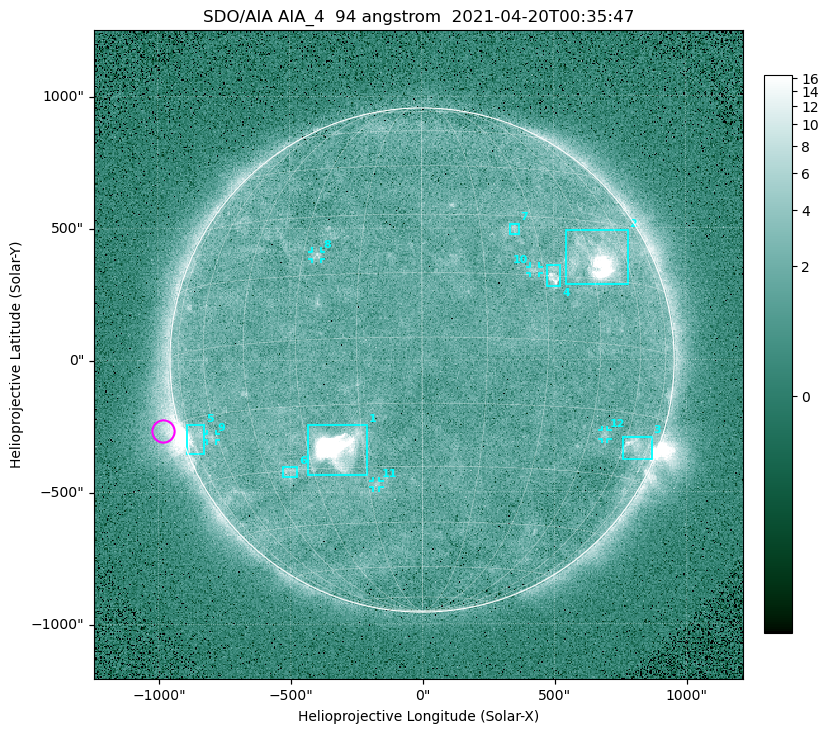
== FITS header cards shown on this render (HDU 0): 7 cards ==
TELESCOP= 'SDO/AIA '
INSTRUME= 'AIA_4   '
WAVELNTH=                   94
WAVEUNIT= 'angstrom'
DATE-OBS= '2021-04-20T00:35:47.12'
CTYPE1  = 'HPLN-TAN'
CTYPE2  = 'HPLT-TAN'

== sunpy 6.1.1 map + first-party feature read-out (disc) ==
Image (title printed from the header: SDO/AIA AIA_4  94 angstrom  2021-04-20T00:35:47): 512 x 512 px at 4.8 arcsec/px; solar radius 955 arcsec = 199 px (full disc in frame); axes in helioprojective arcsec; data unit not stated in the header (colour bar unlabelled)
Orientation: roll -0.138 deg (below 1 deg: not rotated)
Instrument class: DISC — disc imager (sunpy class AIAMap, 94 A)
Bright regions (active regions / flare kernels): reference = the median radial profile (limb darkening/brightening removed); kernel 5 px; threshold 5 sigma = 2.41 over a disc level ~1.71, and >= 1.15x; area >= 9 px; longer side >= 5 px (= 24 arcsec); searched inside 0.97 R_sun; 12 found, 12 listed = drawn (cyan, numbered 1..; 5 of them under ~33 arcsec drawn as corner ticks so the feature stays visible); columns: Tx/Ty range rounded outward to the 10 arcsec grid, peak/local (2 s.f.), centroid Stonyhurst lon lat
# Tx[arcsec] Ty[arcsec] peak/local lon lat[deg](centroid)
1 -430..-210 -440..-240 355 -22 -25
2 540..780 280..490 30 +48 +20
3 760..870 -380..-290 4.8 +67 -22
4 470..530 280..360 5.5 +33 +15
5 -900..-820 -360..-240 7.8 -72 -20
6 -530..-470 -440..-400 2.9 -37 -30
7 330..370 470..520 3 +24 +26
8 -420..-380 380..410 3.6 -26 +20
9 -820..-780 -300..-280 2.9 -63 -20
10 410..450 330..360 2.9 +28 +16
11 -190..-160 -480..-450 2.9 -13 -34
12 680..700 -300..-260 2.9 +51 -21
Off-limb structures (1.02-1.3 R_sun): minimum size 50 px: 6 found; the strongest spans PA ~90..115 deg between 1.02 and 1.2 R_sun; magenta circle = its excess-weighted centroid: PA ~105 deg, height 1.06 R_sun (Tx ~-980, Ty ~-270 arcsec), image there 4.6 x the reference